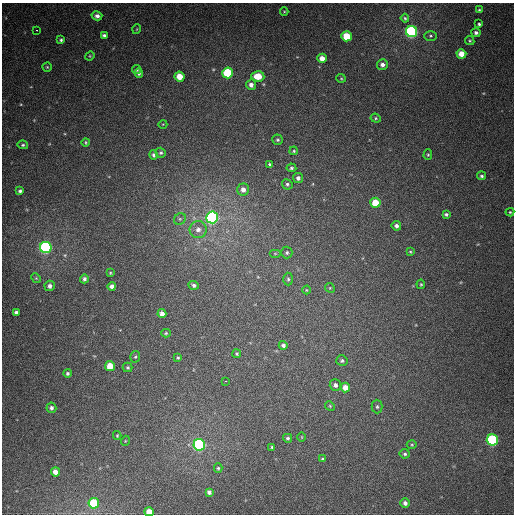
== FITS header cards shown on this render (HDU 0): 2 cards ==
NAXIS1  =                  512
NAXIS2  =                  512

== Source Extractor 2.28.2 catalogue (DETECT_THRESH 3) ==
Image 512 x 512 px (HDU 0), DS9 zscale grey, 1 PNG px = 1 image px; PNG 516 x 516 px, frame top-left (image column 1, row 512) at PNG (2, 3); each listed source drawn as its Kron ellipse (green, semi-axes under 4 px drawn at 4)
Background 396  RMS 10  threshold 30.7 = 3 sigma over >= 5 px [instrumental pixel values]
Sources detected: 96; all 96 listed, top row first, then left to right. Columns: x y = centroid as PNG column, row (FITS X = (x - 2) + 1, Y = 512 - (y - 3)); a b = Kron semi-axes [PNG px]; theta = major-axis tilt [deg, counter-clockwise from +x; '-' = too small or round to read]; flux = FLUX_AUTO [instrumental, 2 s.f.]
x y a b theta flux
479 10 3 3 - 860
284 11 4 3 - 580
97 16 5 4 - 2400
405 18 4 4 - 970
479 24 3 3 - 1000
137 29 5 3 - 540
37 30 2 2 - 2400
412 32 5 5 - 140000
476 33 4 4 - 1800
104 35 4 3 - 1400
347 36 5 5 - 22000
431 36 6 5 - 1000
61 40 4 3 - 1200
470 41 5 4 - 800
461 54 5 4 - 8800
90 56 5 4 - 750
322 58 5 4 - 5900
382 65 5 5 - 3200
47 67 4 4 - 790
136 70 5 4 - 1100
139 73 5 4 - 1400
228 73 5 5 - 48000
258 76 6 5 - 13000
180 77 5 5 - 12000
341 78 4 4 - 770
251 85 5 5 - 3600
376 118 5 4 - 940
163 124 4 3 - 490
277 140 5 5 - 1100
85 142 4 3 - 830
23 145 5 4 - 1200
294 151 4 4 - 750
161 153 5 5 - 1100
153 155 5 4 - 1600
428 155 5 4 - 890
270 164 4 3 - 1400
291 168 5 4 - 1300
482 176 4 4 - 1400
298 178 5 5 - 2100
287 184 5 5 - 1400
243 190 6 5 - 4300
20 191 4 3 - 1600
375 203 5 5 - 18000
510 212 4 4 - 780
446 214 4 3 - 1300
212 217 6 6 - 210000
180 219 6 5 - 1300
396 226 5 5 - 2200
198 229 9 8 - 4500
46 247 6 5 - 140000
410 252 4 3 - 640
275 253 6 4 0 690
287 253 6 5 - 1300
110 273 3 3 - 700
36 278 5 4 - 880
84 279 4 4 - 1800
288 279 6 4 -89 1300
421 284 5 4 - 790
194 285 5 4 - 1700
50 286 5 5 - 2700
112 286 4 4 - 2600
330 288 5 4 - 710
306 290 4 3 - 520
16 312 4 4 - 2400
162 314 4 4 - 4100
166 333 5 4 - 870
283 345 4 4 - 1800
237 354 4 4 - 910
135 357 5 5 - 990
178 358 4 3 - 840
342 361 5 5 - 1300
110 366 5 5 - 13000
128 367 5 5 - 1100
68 373 4 4 - 1300
225 381 3 2 - 3200
335 385 6 5 - 2200
345 387 5 5 - 6300
330 406 5 4 - 790
377 407 7 5 -90 1400
51 408 5 5 - 2000
117 435 4 3 - 620
302 437 4 3 - 510
288 438 4 4 - 1300
492 440 5 5 - 96000
125 441 5 3 - 560
199 445 6 6 - 130000
412 445 5 3 - 790
272 447 4 4 - 1000
405 454 5 4 - 1300
322 459 4 3 - 870
218 468 5 4 - 970
55 472 4 4 - 4800
209 492 4 4 - 2300
94 503 5 5 - 35000
405 503 5 4 - 2700
149 512 5 4 - 7900
At the frame edge (FLAGS 8, measured only in part): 1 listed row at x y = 149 512